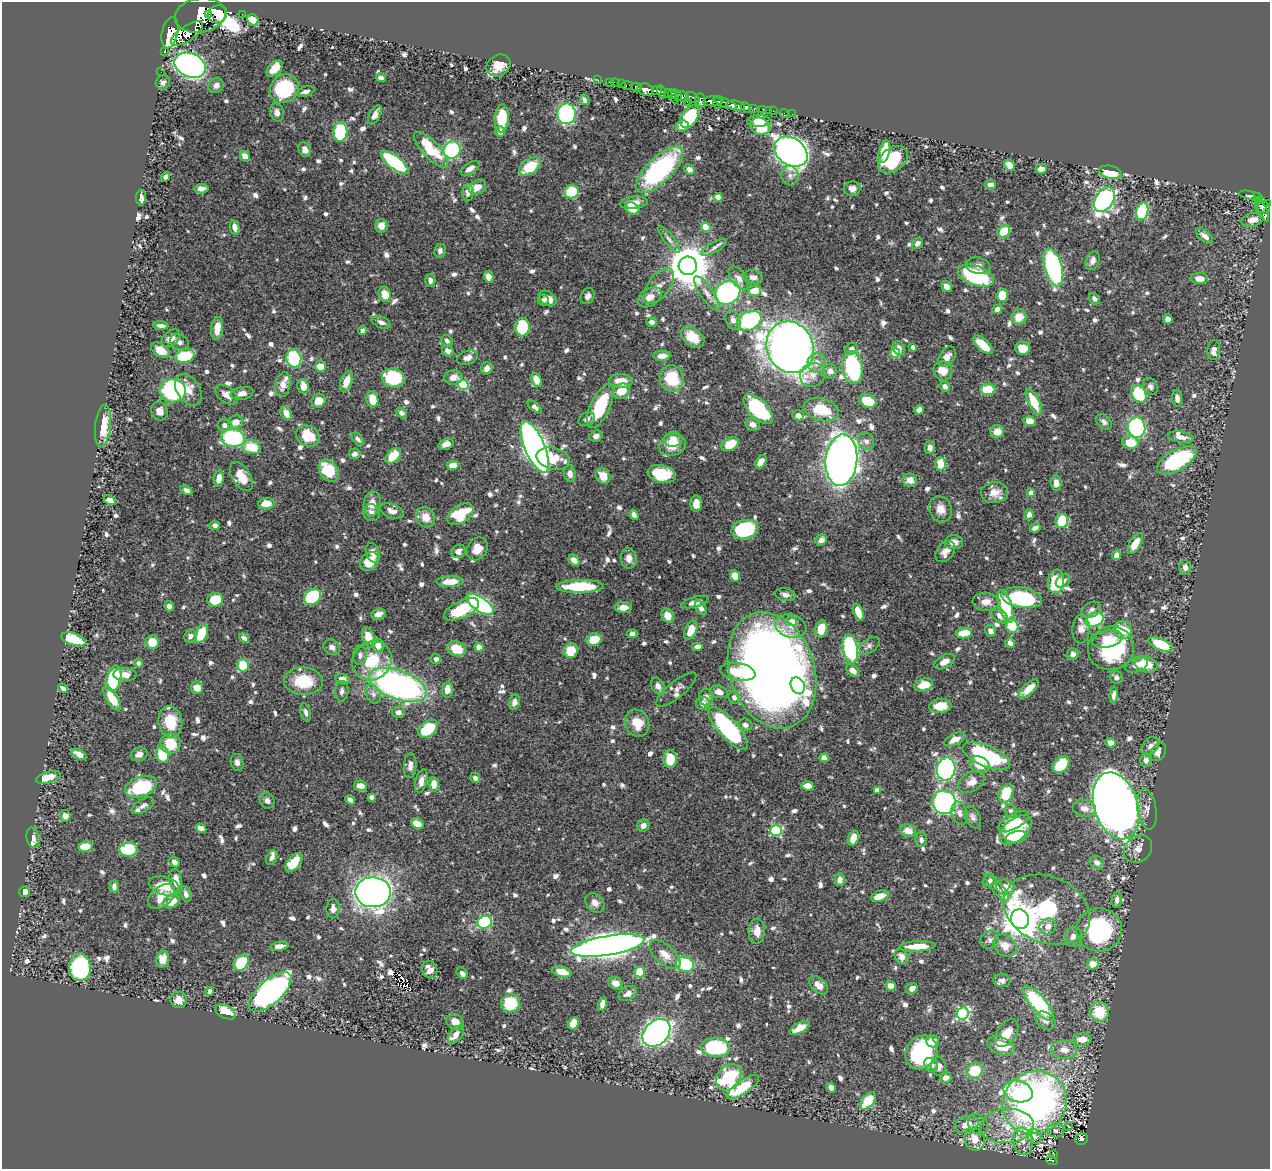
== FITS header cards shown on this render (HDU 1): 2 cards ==
NAXIS1  =                 1268
NAXIS2  =                 1167

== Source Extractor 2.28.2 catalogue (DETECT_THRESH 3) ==
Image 1268 x 1167 px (HDU 1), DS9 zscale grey, 1 PNG px = 1 image px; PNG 1272 x 1171 px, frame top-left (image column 1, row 1167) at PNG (2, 2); each listed source drawn as its Kron ellipse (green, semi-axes under 4 px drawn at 4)
Background 0.892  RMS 0.011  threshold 0.0326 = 3 sigma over >= 5 px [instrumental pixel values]
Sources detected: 935; of the 935, the 500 brightest by FLUX_AUTO listed and drawn (435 fainter detections omitted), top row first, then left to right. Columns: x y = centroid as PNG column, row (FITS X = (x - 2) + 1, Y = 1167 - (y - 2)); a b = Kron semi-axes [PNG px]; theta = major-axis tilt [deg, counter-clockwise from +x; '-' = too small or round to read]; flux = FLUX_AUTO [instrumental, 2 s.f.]
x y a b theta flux
208 14 3 2 - 680
217 14 10 8 28 3100
242 14 2 2 - 8.1
200 15 26 17 8 8300
253 20 6 5 - 17
170 33 16 8 77 9100
187 33 18 8 33 2100
164 51 3 3 - 16
190 65 16 12 -23 330
498 66 12 10 32 11
274 69 10 6 46 13
161 72 2 2 - 2.8
381 78 5 4 - 4.2
598 80 2 2 - 9.7
163 82 7 7 - 3.1
609 82 3 2 - 12
615 83 4 2 - 10
622 84 2 2 - 12
216 85 8 7 - 3.5
627 85 6 3 1 29
636 87 5 3 - 62
284 89 15 13 43 57
646 90 8 6 -18 1600
657 91 5 3 - 590
305 92 9 5 17 2.9
662 92 6 4 -75 600
668 93 4 2 - 35
676 95 6 4 -58 130
673 96 7 3 -64 180
682 96 7 5 -25 1200
693 98 7 4 -34 500
585 100 5 4 - 3.2
700 100 7 5 -82 550
713 101 10 5 5 2500
687 102 2 2 - 68
717 103 6 3 -67 1000
726 103 12 3 -22 420
736 106 9 5 -13 1300
745 107 5 4 - 290
754 108 4 3 - 200
763 109 4 3 - 58
768 110 2 2 - 6.9
773 111 2 2 - 9.5
277 112 9 6 -75 4.4
784 113 4 3 - 8.3
566 114 10 9 - 92
792 114 2 2 - 4.2
375 115 10 5 60 5.3
690 117 12 8 55 40
502 118 14 7 87 24
759 121 12 6 0 9.4
682 126 7 5 5 7.3
760 126 10 8 -30 20
340 132 10 7 88 65
500 132 5 5 - 5.5
305 150 8 6 -63 4.2
431 150 23 8 -47 34
452 150 9 8 - 73
791 152 18 13 -35 660
884 152 11 5 76 22
245 156 5 4 - 9.1
893 160 17 11 38 49
395 162 17 6 -38 78
1010 165 6 5 - 8.9
530 167 12 7 34 25
470 168 11 5 35 4.6
689 169 5 5 - 5.1
1041 169 5 4 - 7.5
660 170 30 12 45 130
1110 172 11 6 -11 24
790 176 10 8 -75 3.8
166 177 5 4 - 3.4
990 185 5 4 - 6.2
478 187 9 7 31 6.8
201 189 7 4 5 3.7
852 189 8 7 - 4.9
572 192 7 6 - 28
468 193 8 5 89 3.3
1251 196 12 4 -12 130
1257 196 3 3 - 120
141 197 7 5 88 3.2
718 197 4 4 - 12
1104 200 13 9 59 210
1258 200 4 3 - 90
634 203 14 6 6 8.5
1268 203 3 3 - 94
1262 207 8 6 -20 290
632 209 7 5 -27 11
1142 211 9 6 76 62
1263 211 11 4 -67 220
1252 220 11 6 13 7.1
381 226 7 6 - 5.7
235 227 7 4 -79 5.8
706 227 4 4 - 26
1004 231 7 5 42 21
1204 236 10 5 -41 5.5
669 239 16 5 -52 3.2
917 243 6 5 - 3.7
714 247 14 5 31 3
440 251 7 5 79 2.9
1093 261 10 6 69 4.2
688 266 9 9 - 2800
978 266 12 8 -11 4.5
1053 267 19 9 -74 130
976 276 19 10 -20 63
489 277 5 4 - 7.5
753 277 9 7 -10 4.1
739 278 13 7 -52 5.2
1199 278 9 5 -1 5.7
430 280 6 5 - 2.8
659 286 20 11 53 8.4
946 286 6 4 -60 5.5
755 291 7 5 13 16
707 293 20 6 -55 6
727 293 13 11 30 140
385 294 7 6 - 13
1002 295 6 5 - 15
588 296 8 6 61 3.2
650 297 13 9 35 7.7
548 298 9 6 -37 8
1094 299 6 5 - 3
543 300 6 5 - 2.7
997 309 5 4 - 3.7
1019 317 8 7 - 11
1168 319 5 4 - 4.8
733 320 10 7 -68 4.3
749 321 13 9 26 85
381 322 10 5 -22 3.3
652 322 5 5 - 3.1
161 326 8 3 -5 3
522 327 9 7 84 37
217 328 11 6 83 9.8
362 331 4 4 - 3.3
693 337 13 8 -38 13
171 338 10 7 40 7.1
447 341 6 5 - 2.7
179 342 10 7 -25 3.3
983 345 12 5 -43 20
790 347 26 23 -64 950
913 347 4 4 - 3.5
899 348 8 5 -61 3.2
1023 348 7 7 - 13
851 349 6 5 - 3.4
160 350 10 6 -35 9.7
1214 350 10 6 86 5.7
448 351 6 5 - 4
895 353 5 5 - 31
185 356 10 6 14 39
662 356 8 5 2 5.9
947 357 11 7 55 6.2
294 358 9 7 -77 71
467 358 10 6 19 4.4
817 363 10 9 - 6.9
320 366 5 5 - 9.3
487 368 6 5 - 4.4
852 368 16 10 -84 84
830 371 7 7 - 4.2
943 371 10 9 - 11
813 375 13 11 32 6.4
453 377 9 7 1 7.2
393 378 11 9 -14 55
672 378 13 12 - 32
537 380 7 5 -67 10
346 381 10 5 69 10
621 381 12 7 -3 12
283 385 12 7 80 6.7
463 385 5 5 - 46
303 386 7 5 -79 7.7
945 386 5 5 - 3.7
1150 386 9 7 -58 2.9
988 389 7 5 7 25
188 390 17 11 -56 10
173 391 13 11 -5 110
621 391 9 7 24 12
242 393 11 6 9 4
1139 394 9 7 -59 39
226 395 13 7 -38 5.2
1177 398 8 5 -83 4.3
372 399 8 6 -79 13
319 401 7 6 - 12
868 401 9 6 -19 19
1034 402 14 5 -64 22
600 406 24 9 65 46
535 407 8 4 -41 2.7
758 409 19 9 -46 80
821 410 18 11 -17 25
919 410 5 4 - 3.2
159 411 9 8 - 4.7
286 413 7 5 -61 7.7
402 413 6 4 -46 4
798 415 6 5 - 3.3
587 419 9 6 28 2.8
1029 421 6 4 -12 13
236 422 8 6 20 7.5
1104 422 9 6 -45 3
753 424 7 6 - 5.2
224 425 7 6 - 3.5
103 426 21 8 84 19
1137 428 10 8 -80 110
997 432 7 6 - 8.9
308 436 12 10 -29 23
596 436 7 5 17 4
1181 437 13 5 -9 5
233 438 12 9 -9 90
358 439 7 4 -51 2.8
673 439 9 7 6 9.9
866 441 9 7 -67 3.7
1130 443 8 6 -6 17
446 444 8 5 17 4.2
730 444 9 6 29 16
672 445 13 10 15 13
252 447 9 7 -14 21
535 447 27 10 -67 580
930 448 6 5 - 4.3
354 454 6 5 - 3.1
393 456 9 6 45 21
553 459 17 11 -14 20
841 460 26 16 84 670
1177 460 22 10 30 77
761 462 7 5 60 7.8
941 464 7 5 -86 16
453 465 6 4 1 7.3
329 471 12 9 -56 32
570 474 8 6 -85 3.7
662 474 14 8 -12 35
241 476 16 9 -59 13
603 476 8 7 - 9.5
219 478 8 5 83 7.2
910 480 7 6 - 7.1
1056 483 7 5 -82 5.8
186 490 6 4 -25 3
994 492 14 10 7 8.4
1031 493 4 4 - 7.6
110 500 6 4 -27 5.2
266 504 8 6 4 12
372 504 12 8 81 8.6
696 504 8 5 -88 6.9
941 509 13 11 -70 8.4
392 511 12 7 -22 5.7
371 512 9 8 - 3.4
460 514 15 8 32 36
634 515 5 4 - 4.1
1029 515 5 4 - 3.5
426 517 10 9 - 9
1062 521 7 6 - 29
215 525 5 4 - 2.8
1035 528 5 4 - 3.1
745 529 13 9 13 58
821 540 6 5 - 4.1
954 542 9 7 1 5.6
1135 544 12 5 60 14
477 549 12 10 57 8.7
458 551 7 6 - 4.8
945 552 12 8 49 5.3
373 553 10 6 -72 4.7
1117 555 5 4 - 7.5
629 558 10 8 -80 5.6
574 560 6 4 -45 6.7
369 561 10 8 43 16
1185 567 7 6 - 3.4
735 576 5 5 - 12
1056 581 12 8 81 30
1063 581 8 5 37 3.9
450 582 13 5 2 12
580 586 24 6 1 39
785 595 10 6 -12 3.2
313 597 9 7 40 66
1022 598 20 10 -9 77
215 600 8 7 - 22
695 602 14 5 16 4.7
986 602 13 9 -4 7.7
480 604 16 7 -34 160
169 606 5 4 - 3.3
1005 606 17 6 -73 47
623 607 8 5 0 7.6
701 608 8 5 -56 4.2
461 609 19 8 26 36
1091 610 10 7 32 2.9
858 612 9 4 -70 13
378 614 7 5 19 4.3
668 616 7 5 -61 11
1000 616 9 6 -42 5.5
1095 620 9 6 20 84
792 621 5 5 - 5.3
791 626 16 11 -18 7.5
1012 626 7 6 - 27
821 629 9 6 72 15
1081 629 14 8 88 7.4
691 630 10 6 67 13
1123 630 9 8 - 25
990 631 6 5 - 4.1
201 633 10 6 66 22
964 633 8 5 5 19
632 634 5 4 - 3.2
190 636 6 6 - 3.7
368 637 10 6 -72 14
244 638 5 4 - 3
74 639 13 6 -18 34
1107 639 15 8 14 12
594 640 8 6 17 17
152 642 7 6 - 14
1010 643 5 4 - 4.5
1161 644 13 5 -24 30
378 646 6 6 - 6.9
698 646 6 4 0 4.1
869 646 12 6 31 3.3
332 647 9 7 -37 3.8
479 647 4 4 - 9.2
1111 648 23 21 24 71
457 649 9 7 -24 16
850 649 15 7 -79 110
571 651 8 7 - 17
1073 654 6 6 - 3.7
360 655 10 7 86 2.8
436 659 5 5 - 3.1
372 661 20 18 45 30
944 662 11 6 29 5.9
139 663 4 4 - 4.4
1146 664 11 8 -16 16
243 665 6 5 - 24
1137 665 12 7 24 5.8
772 670 60 42 -72 940
853 671 8 5 -43 5.2
738 672 18 8 -10 22
125 675 12 6 -2 6.4
1116 677 6 6 - 2.7
114 678 13 7 78 62
342 679 7 5 -12 5.6
303 681 19 14 -4 29
398 685 30 14 -20 260
924 685 9 6 18 13
658 686 9 6 -61 5
798 686 9 6 -62 20
63 688 5 4 - 3.1
197 688 6 6 - 8.2
676 689 25 8 39 4.8
1029 689 12 5 43 9.2
447 690 8 5 84 7.4
342 691 10 6 85 2.8
719 692 9 6 -13 5.5
373 694 10 7 -62 3.5
1114 695 8 4 85 3.1
706 697 8 7 - 4.3
112 698 13 6 -59 19
734 698 6 5 - 3.3
515 702 8 5 79 4.7
703 703 6 6 - 3.8
940 706 11 7 6 15
306 712 9 5 -77 2.9
399 712 6 5 - 3.5
170 722 16 12 -82 21
637 723 14 12 -65 14
745 725 7 6 - 3.5
428 729 11 7 38 33
728 729 27 10 -49 110
955 739 11 5 24 8.1
170 743 10 10 - 20
1110 743 5 4 - 6.4
1150 746 10 7 52 5.1
1158 752 10 7 61 7.8
79 754 8 4 -29 7.6
139 754 8 7 - 4.5
162 755 8 6 -72 25
986 756 25 10 -23 95
824 758 4 4 - 12
670 759 8 7 - 21
1146 760 7 5 -88 4.4
237 762 8 6 -80 3.5
410 765 12 6 86 3.7
980 765 10 8 -26 11
1061 765 9 7 46 31
946 769 11 9 78 200
48 777 13 5 17 9.1
475 778 5 5 - 3
421 781 12 5 76 5.3
971 782 14 9 33 7
434 784 7 5 -86 7.3
360 786 6 5 - 6
808 786 6 4 -9 9.1
141 787 16 10 20 45
877 790 4 4 - 4.6
1006 793 10 7 69 23
372 797 4 4 - 4.4
267 800 8 7 - 3.3
350 800 5 4 - 3.1
944 802 12 11 - 210
143 806 12 6 29 3.2
1116 806 34 22 -72 1100
1084 809 12 8 -10 5.5
1147 809 20 9 -81 6
1011 811 7 6 - 2.9
960 813 12 8 -73 4.2
65 816 6 5 - 3.9
973 817 12 7 -64 3.2
1014 821 17 7 28 13
417 824 6 5 - 13
643 826 7 6 - 4.4
201 828 5 4 - 6.2
1016 830 19 11 40 48
776 831 6 5 - 71
908 831 8 6 -14 9.6
1016 837 11 5 16 12
33 838 10 6 -79 3.4
853 838 8 5 71 11
921 840 7 6 - 3.1
85 846 7 5 9 13
129 849 9 7 3 46
1138 849 15 12 41 6.6
272 858 7 5 61 2.8
175 862 6 4 -41 4
294 862 11 6 51 23
1097 863 7 6 - 4.3
176 880 11 6 -81 9.4
840 880 6 5 - 4.4
989 881 7 5 41 2.9
114 886 6 4 87 2.7
164 886 15 9 -16 22
1005 887 9 7 -23 8.4
997 888 17 5 -49 3
24 892 5 5 - 7.4
373 892 18 15 0 570
186 894 8 5 -72 3.3
161 896 15 9 40 15
880 896 9 5 19 9.8
1117 900 8 5 83 3.6
172 901 9 6 29 14
595 903 11 8 -46 5.5
333 909 9 6 88 4.2
1047 910 45 33 -23 79
1020 919 10 9 - 2000
485 922 7 6 - 69
1048 926 9 7 37 5.7
1099 930 23 21 1 93
757 931 13 8 87 7.8
1074 937 9 8 - 6.4
990 940 9 8 - 3.5
1005 945 12 10 -37 8.4
279 946 9 4 10 6
608 946 37 9 9 1000
917 946 18 5 3 15
665 955 19 9 -41 9.3
901 957 8 6 -57 5.3
162 959 8 6 76 8.4
241 963 8 6 51 34
685 964 9 7 -19 37
1093 964 6 5 - 11
80 968 13 11 -89 110
430 970 9 7 -62 7.8
562 972 10 5 -14 9.8
640 972 5 5 - 24
462 973 6 4 -45 3.7
1002 980 8 6 -7 3.4
616 983 7 6 - 6.1
819 985 11 7 -44 6.5
891 986 5 4 - 8.2
912 988 6 5 - 4.1
210 991 4 4 - 4.8
270 992 26 12 42 280
628 994 10 6 28 4.4
179 1000 8 8 - 8
511 1003 10 9 - 28
1038 1003 22 7 -50 88
602 1004 7 4 76 5.1
226 1012 11 6 -28 18
1099 1012 10 9 - 22
963 1014 6 5 - 110
1046 1021 11 8 -35 5.2
455 1022 9 7 -36 7.3
573 1023 6 5 - 9.9
800 1028 11 5 28 12
656 1033 16 11 44 390
1007 1033 16 9 55 12
456 1035 10 6 51 5.6
1082 1039 9 6 3 8.2
932 1041 6 6 - 6.8
1001 1046 14 8 -23 19
716 1047 14 9 -3 76
1064 1050 13 9 -3 7.4
921 1052 18 15 56 86
931 1065 7 6 - 4.9
939 1066 9 7 -84 4.2
975 1070 8 8 - 27
729 1077 14 11 50 72
946 1078 6 5 - 6.3
743 1087 19 7 35 28
831 1088 5 4 - 6.2
1018 1091 15 10 -16 13
868 1101 10 6 50 23
1035 1103 33 31 35 410
966 1124 13 8 20 9.1
978 1124 11 9 -47 4.2
1007 1126 27 17 4 27
1069 1127 3 3 - 4.1
1056 1130 8 7 - 2.7
1034 1136 8 6 -51 3.5
974 1139 12 10 -71 10
1082 1139 6 5 - 98
1023 1141 14 9 -79 7.5
1053 1155 3 3 - 7.7
1052 1161 6 3 -22 49
At the frame edge (FLAGS 8, measured only in part): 1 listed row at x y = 1268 203
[435 fainter detections neither listed nor drawn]